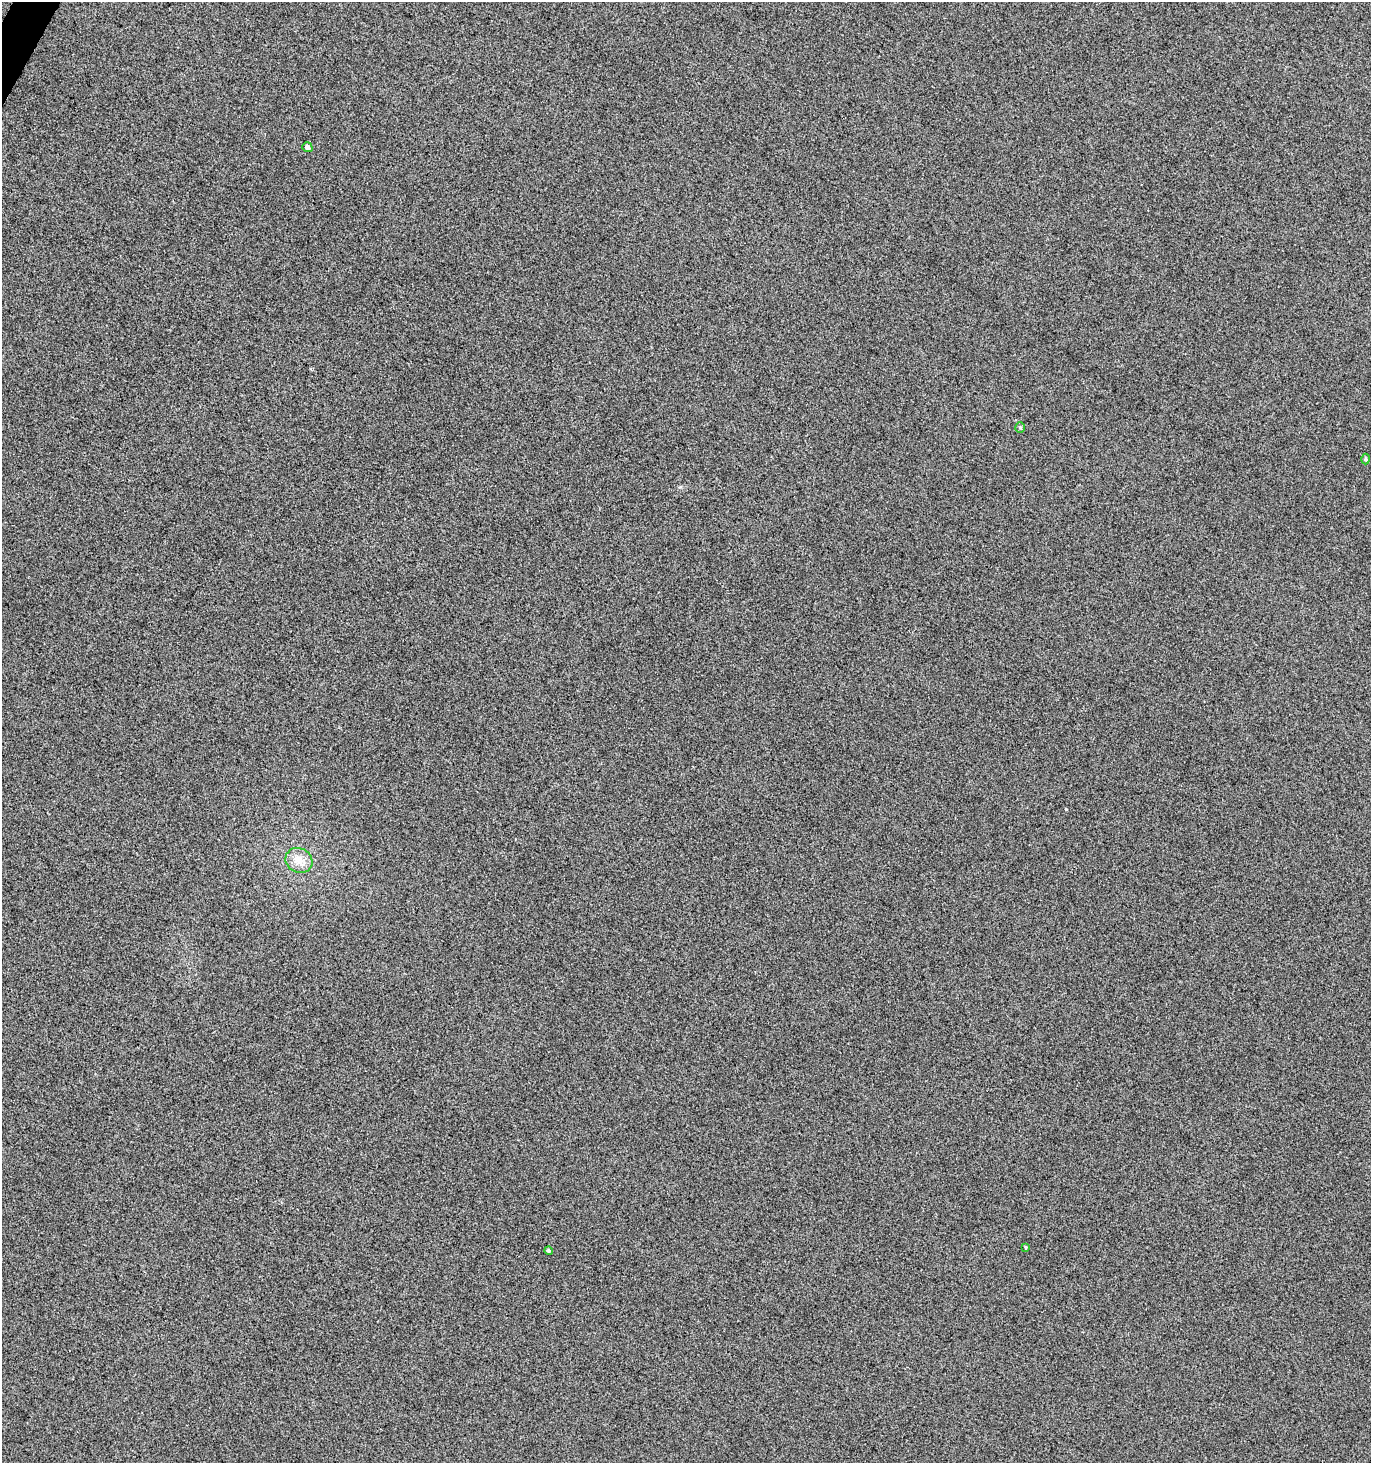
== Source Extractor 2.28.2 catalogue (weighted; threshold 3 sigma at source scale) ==
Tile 11 of 4 x 4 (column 3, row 3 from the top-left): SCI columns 2932-4300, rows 1469-2929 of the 5933 x 5854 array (HDU 1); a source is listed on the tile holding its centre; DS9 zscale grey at full resolution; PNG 1373 x 1465 px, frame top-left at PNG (2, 2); each listed source drawn as its Kron ellipse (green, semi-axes under 4 px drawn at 4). Shown black and unused: <1% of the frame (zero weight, under 3 of 5 exposures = <1% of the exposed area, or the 3 px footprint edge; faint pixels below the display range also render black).
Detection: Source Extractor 2.28.2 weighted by HDU 2 'WHT'; one run over the whole footprint, this tile lists its part. Background 0.0149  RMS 0.086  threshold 0.385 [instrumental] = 3 sigma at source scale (4.5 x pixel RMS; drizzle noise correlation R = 1.50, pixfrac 1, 0.0396/0.0396 arcsec/px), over >= 5 px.
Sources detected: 6; all 6 listed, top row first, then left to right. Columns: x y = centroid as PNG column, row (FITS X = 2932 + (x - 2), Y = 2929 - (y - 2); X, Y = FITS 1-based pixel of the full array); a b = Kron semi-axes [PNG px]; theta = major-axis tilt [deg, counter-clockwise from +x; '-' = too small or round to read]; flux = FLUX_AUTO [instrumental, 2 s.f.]
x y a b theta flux
307 147 5 4 - 32
1020 427 5 4 - 12
1365 459 5 3 - 9.8
299 860 14 12 -29 92
1025 1247 4 3 - 8
548 1251 4 4 - 13